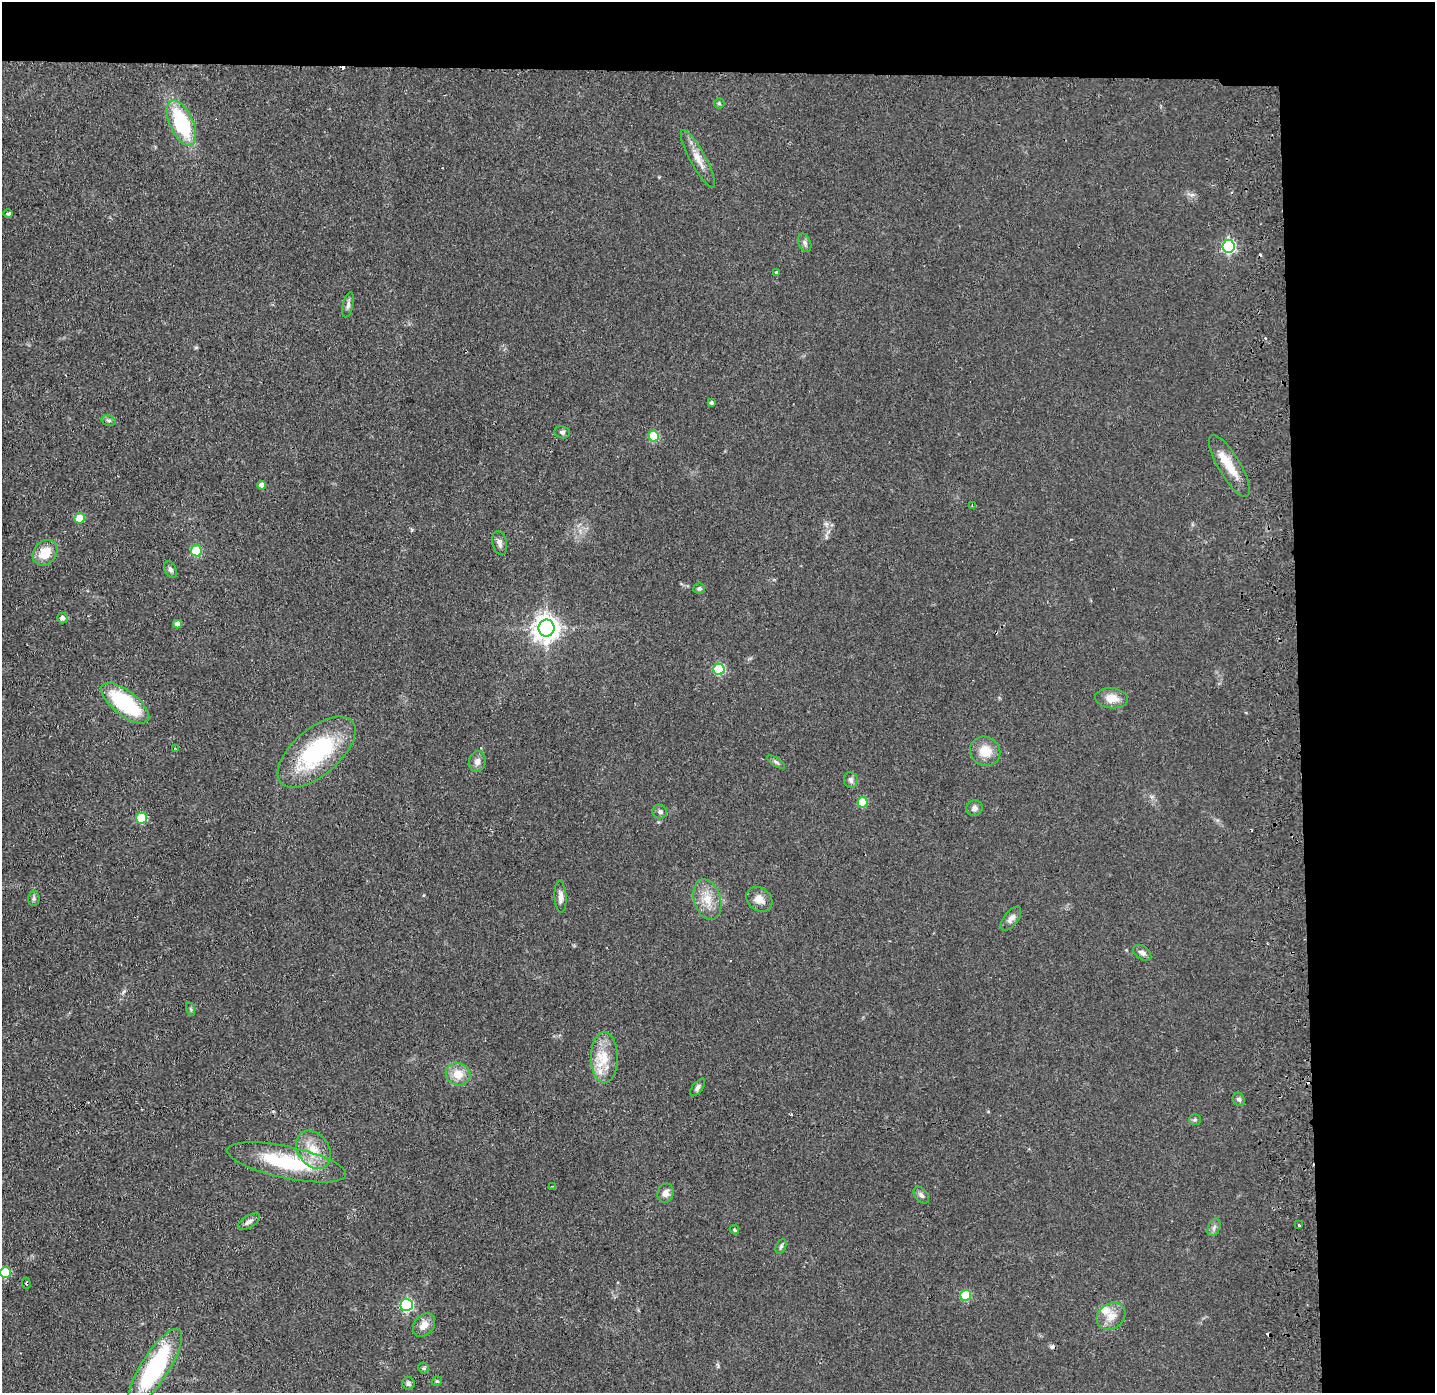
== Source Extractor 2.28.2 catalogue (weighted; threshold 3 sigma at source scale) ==
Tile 3 of 3 x 3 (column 3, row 1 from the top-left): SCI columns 2923-4355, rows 2835-4225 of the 4411 x 4278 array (HDU 1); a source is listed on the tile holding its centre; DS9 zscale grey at full resolution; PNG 1437 x 1395 px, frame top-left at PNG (2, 2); each listed source drawn as its Kron ellipse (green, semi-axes under 4 px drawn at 4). Shown black and unused: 14% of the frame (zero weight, under 2 of 3 exposures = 3% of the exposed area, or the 3 px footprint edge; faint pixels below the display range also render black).
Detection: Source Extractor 2.28.2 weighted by HDU 2 'WHT'; one run over the whole footprint, this tile lists its part. Background 0.0443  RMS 0.0087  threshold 0.0392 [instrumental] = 3 sigma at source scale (4.5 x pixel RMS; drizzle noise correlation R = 1.50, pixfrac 1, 0.05/0.05 arcsec/px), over >= 5 px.
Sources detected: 81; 9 cosmic-ray / hot-pixel residue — neither listed nor drawn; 3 inside a brighter listed object's ellipse — not listed separately; the other 69 listed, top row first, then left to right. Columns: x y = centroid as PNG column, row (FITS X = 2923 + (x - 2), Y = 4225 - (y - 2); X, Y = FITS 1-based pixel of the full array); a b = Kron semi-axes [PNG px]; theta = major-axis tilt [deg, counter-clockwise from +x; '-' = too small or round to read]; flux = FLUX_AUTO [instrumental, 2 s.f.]
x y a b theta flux
719 103 5 5 - 1.1
181 123 24 11 -65 75
698 159 32 8 -61 11
8 213 5 3 - 6.9
805 243 10 6 -68 2.7
1229 246 6 6 - 130
776 272 3 3 - 2
348 305 13 5 77 2.9
711 403 4 4 - 1.9
109 421 7 5 -17 1.6
562 432 8 6 -16 2.2
653 436 5 5 - 41
1229 466 35 11 -60 19
261 485 4 4 - 4
972 506 3 3 - 0.89
80 518 5 5 - 17
500 543 12 7 -75 3.6
196 551 5 5 - 47
45 553 14 11 49 17
170 570 9 5 -63 2.7
699 588 6 5 - 1.8
62 618 5 5 - 3.5
178 624 4 4 - 4.7
547 628 8 8 - 870
719 669 5 5 - 65
1112 698 16 10 -6 11
125 703 29 12 -38 76
175 749 3 2 - 0.79
985 751 15 14 - 16
316 752 47 23 41 98
477 761 10 8 79 5
776 762 10 4 -32 2
851 780 8 6 -83 2.9
862 802 5 5 - 27
974 808 8 8 - 3.7
660 812 7 6 - 2.6
141 818 5 5 - 41
561 897 16 6 -87 4.4
34 899 7 5 89 1.8
707 899 21 13 -73 15
759 899 14 11 -38 9
1011 919 14 7 52 4.6
1142 953 10 6 -33 3.6
191 1009 7 4 -70 1.3
604 1057 25 13 -90 21
458 1074 12 11 - 14
698 1087 10 5 52 2.8
1239 1099 7 5 -54 2
1195 1120 6 5 - 1.5
313 1150 21 15 -55 19
287 1162 60 16 -12 70
553 1186 4 3 - 0.8
666 1193 10 8 70 5.5
921 1195 10 6 -50 2.9
249 1222 12 6 31 3.5
1299 1225 3 3 - 1.5
1214 1227 9 6 64 2.9
734 1230 5 4 - 1.1
781 1246 8 5 63 1.6
5 1273 5 5 - 34
26 1283 5 3 - 1.3
966 1295 5 5 - 45
407 1305 6 6 - 120
1111 1316 15 12 37 11
424 1325 13 9 49 8.3
155 1367 45 14 57 100
423 1368 5 5 - 1.4
437 1381 5 3 - 1.1
408 1383 6 6 - 2.2
Overlapping masked pixels (flux is a lower limit): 1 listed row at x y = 1229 466
Isophote crosses this tile's border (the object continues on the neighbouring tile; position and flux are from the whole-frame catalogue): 1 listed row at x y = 5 1273